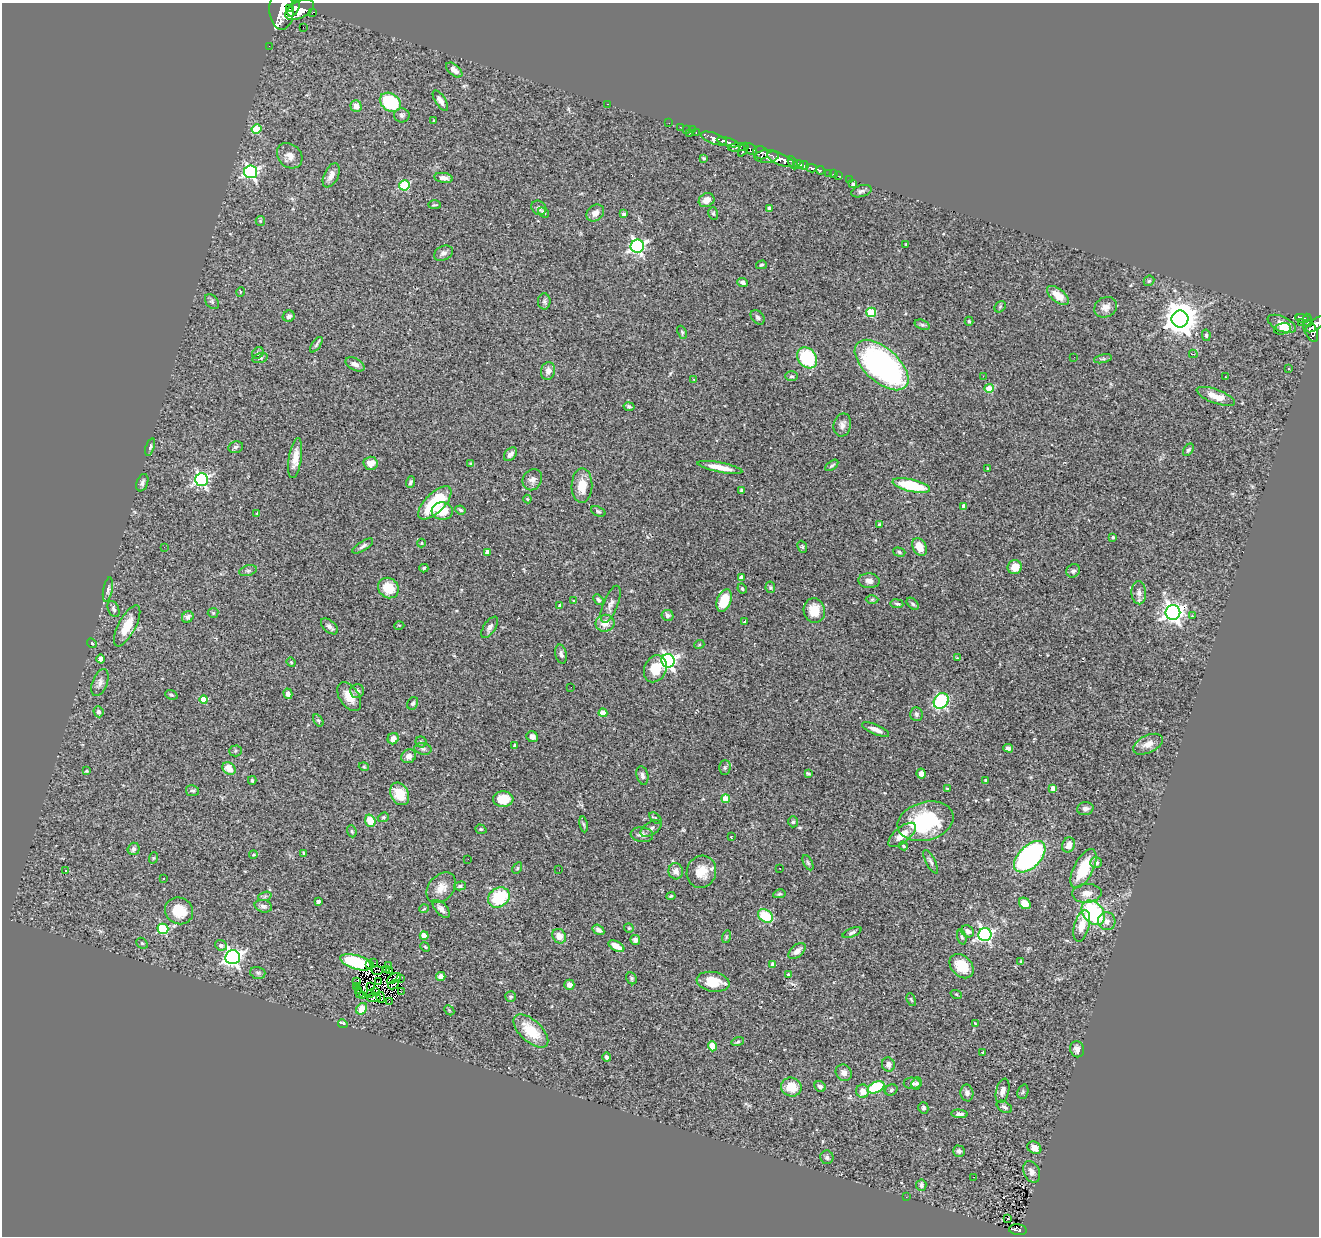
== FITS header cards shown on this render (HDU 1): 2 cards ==
NAXIS1  =                 1317
NAXIS2  =                 1234

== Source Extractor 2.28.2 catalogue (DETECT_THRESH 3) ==
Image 1317 x 1234 px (HDU 1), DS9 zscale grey, 1 PNG px = 1 image px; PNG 1321 x 1238 px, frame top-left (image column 1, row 1234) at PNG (2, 3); each listed source drawn as its Kron ellipse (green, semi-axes under 4 px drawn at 4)
Background 1.24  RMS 0.076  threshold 0.228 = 3 sigma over >= 5 px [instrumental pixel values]
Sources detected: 353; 6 with non-positive FLUX_AUTO (blend fragments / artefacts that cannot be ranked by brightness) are neither listed nor drawn; the other 347 listed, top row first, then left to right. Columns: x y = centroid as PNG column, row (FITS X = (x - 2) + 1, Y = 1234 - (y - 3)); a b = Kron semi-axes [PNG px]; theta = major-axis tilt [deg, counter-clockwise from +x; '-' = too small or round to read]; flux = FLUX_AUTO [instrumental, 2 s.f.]
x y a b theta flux
289 8 2 2 - 8100
294 8 9 5 59 2700
281 10 20 12 -88 9100
300 10 15 8 27 5300
313 12 4 3 - 150
303 27 2 2 - 3.9
269 46 2 2 - 15
454 70 9 5 -40 26
440 100 12 5 -57 28
390 102 11 8 -34 330
608 104 3 2 - 61
356 106 6 5 - 37
402 115 8 7 - 14
434 120 3 3 - 5.8
669 123 2 2 - 13
680 127 2 2 - 16
257 129 5 4 - 180
686 129 2 2 - 27
692 130 3 2 - 16
696 132 3 2 - 43
689 134 3 2 - 100
714 139 14 5 -20 2100
728 142 11 3 -16 2000
738 147 10 4 7 660
750 149 7 5 -39 930
743 150 7 4 62 790
761 153 7 6 - 810
290 156 14 11 -45 44
767 156 12 6 6 1800
704 158 3 3 - 8.1
780 159 14 5 -22 4400
793 163 7 4 -62 780
799 164 5 3 - 1200
804 165 4 3 - 840
811 168 5 3 - 360
820 170 4 3 - 560
251 172 6 6 - 1000
829 173 3 3 - 63
833 174 3 2 - 29
331 175 13 7 64 33
838 176 3 2 - 19
444 178 9 5 -10 28
850 179 3 2 - 24
853 184 4 4 - 12
404 185 5 5 - 290
861 191 10 5 16 14
707 200 8 6 29 40
434 205 6 3 0 5.9
539 208 8 6 -39 15
769 208 4 4 - 13
543 212 6 4 -43 8.3
595 213 10 7 39 32
713 213 6 5 - 8.7
624 214 4 4 - 12
260 221 5 4 - 6.1
906 244 3 2 - 3.1
637 246 7 6 - 1300
443 253 10 7 26 18
761 265 5 4 - 5.9
1149 281 6 4 42 8.1
743 283 5 4 - 13
240 292 5 3 - 3.7
1058 295 13 6 -38 74
212 301 8 5 -49 12
544 301 8 6 -90 12
1000 307 6 5 - 7.1
1106 307 12 9 29 35
871 312 5 4 - 250
289 316 6 5 - 15
758 317 8 6 -49 13
1302 318 7 3 -14 260
1180 319 8 8 - 9000
1308 320 6 3 -84 350
969 321 4 3 - 7.4
1302 323 3 2 - 11
1282 324 15 7 -24 54
1316 324 11 5 38 900
922 325 8 4 -20 8.8
1282 329 9 5 13 29
1311 331 12 6 -67 700
682 332 7 4 -66 8.3
1206 335 6 4 -79 8.5
316 345 9 4 55 9.7
258 353 6 5 - 7.9
1193 354 4 4 - 5.1
1074 357 2 2 - 3.2
260 358 8 4 15 9.3
807 358 11 9 -50 340
1103 359 9 4 12 9.6
355 364 10 6 -29 24
882 365 32 17 -42 1500
1288 369 3 2 - 4.6
548 371 9 7 81 29
792 376 6 5 - 8.1
983 376 3 2 - 5.7
1225 377 3 2 - 6
693 379 3 3 - 14
989 388 4 4 - 160
1216 396 20 7 -20 74
629 407 5 4 - 9.9
842 425 11 8 77 25
150 447 9 4 72 11
236 447 7 6 - 12
1188 450 7 4 54 8.6
510 454 8 5 48 25
295 458 20 6 81 54
370 463 7 6 - 50
471 464 4 3 - 9
832 465 7 3 38 8
720 467 23 5 -11 70
988 469 3 3 - 5.6
202 479 6 6 - 1100
532 480 11 9 57 26
410 482 6 4 71 11
142 483 9 5 69 16
911 485 19 6 -12 280
582 486 17 10 89 85
742 490 4 4 - 9.4
527 499 4 4 - 4.6
435 503 21 9 45 240
964 506 4 4 - 25
460 510 5 3 - 7.9
442 511 10 9 - 86
598 511 7 4 -22 8.7
257 513 4 2 - 3.5
879 525 3 3 - 14
1113 537 3 3 - 8.4
421 543 4 4 - 4.3
363 546 12 4 33 15
164 547 3 2 - 4.8
802 547 6 4 -67 7.6
919 547 9 6 -64 64
487 552 4 4 - 38
899 552 6 4 -16 8.8
1015 567 7 7 - 55
424 568 4 4 - 7.6
248 571 9 5 13 12
1073 571 7 6 - 11
741 577 4 4 - 23
869 581 10 7 -4 25
770 587 6 5 - 7
388 588 11 9 -43 110
742 589 5 3 - 6.5
108 590 12 4 79 15
1139 593 11 7 -88 28
872 599 6 4 1 6.9
598 600 6 4 -49 11
724 600 12 7 68 120
574 601 4 4 - 6.3
611 604 19 7 68 31
897 604 6 4 -8 9.5
913 604 7 4 -47 9.1
560 606 4 3 - 17
114 609 8 5 -67 14
814 610 12 10 -77 96
1173 612 7 7 - 2700
213 613 5 5 - 6.8
668 615 6 5 - 13
1192 616 4 4 - 5.6
188 617 6 5 - 18
744 622 3 3 - 19
605 623 9 8 - 53
399 625 5 3 - 4.3
127 626 23 8 62 100
329 626 10 6 -41 17
490 627 12 6 56 20
92 643 5 4 - 5.9
699 645 5 3 - 4.5
561 654 10 5 -77 18
957 658 4 3 - 5
100 659 4 3 - 19
668 661 7 6 - 1500
291 662 5 4 - 5.3
655 669 14 11 64 97
100 683 14 7 70 27
571 687 2 2 - 3.2
357 691 7 7 - 19
288 694 5 4 - 35
171 695 6 4 -20 6.9
349 696 16 9 -56 69
204 699 4 4 - 100
941 701 8 6 55 510
413 703 6 5 - 11
98 712 5 5 - 15
603 713 4 4 - 110
916 714 7 6 - 15
318 720 7 4 -57 7.9
876 730 15 4 -24 33
532 737 6 5 - 18
393 739 6 5 - 33
421 742 5 5 - 9.3
1148 744 16 8 26 43
515 745 4 3 - 14
1008 748 5 4 - 16
423 749 9 5 -10 14
236 751 6 5 - 8.7
409 756 7 6 - 26
364 767 5 3 - 4.9
229 768 7 5 -42 56
725 768 7 5 89 9.8
87 771 4 3 - 5.7
808 774 4 3 - 6.1
921 774 5 4 - 21
642 775 9 5 -77 18
252 780 4 3 - 9.4
986 780 3 3 - 9.5
1053 788 4 4 - 41
947 789 3 3 - 5.9
192 791 6 5 - 10
400 794 12 8 -61 120
503 799 10 7 -3 94
726 799 4 4 - 100
1085 809 8 6 12 23
383 817 6 4 20 6.5
655 818 7 4 -42 7.3
370 821 6 5 - 87
925 821 28 19 15 440
793 822 5 4 - 7.8
584 824 8 4 -80 8.5
651 828 12 6 34 17
481 829 6 4 -20 6.3
352 831 6 4 -70 7.5
642 835 11 7 -7 24
902 835 17 7 40 66
731 837 3 2 - 3.4
1068 845 8 6 65 37
903 846 5 4 - 5.8
134 849 6 6 - 20
304 853 3 3 - 6.4
253 855 4 3 - 5.1
1030 857 19 11 45 960
153 858 6 3 71 5.6
468 859 2 2 - 5.6
931 862 13 4 -62 15
808 863 8 4 -63 8.8
1096 863 6 5 - 25
517 868 6 4 62 6.1
780 868 2 2 - 4.6
1084 869 21 9 62 170
559 870 3 2 - 4
65 871 3 2 - 5.1
676 871 8 7 - 31
701 872 16 14 73 90
163 879 3 2 - 5.7
460 886 6 4 14 8.8
441 888 17 12 49 54
1087 893 15 9 3 40
779 894 6 4 10 7.2
265 896 7 4 20 9.6
671 896 4 3 - 6.6
499 897 11 9 34 230
318 902 4 3 - 23
1025 903 6 5 - 58
263 906 8 6 -15 17
424 909 5 3 - 4
441 909 11 6 -47 26
179 911 14 13 - 130
1093 913 13 10 -51 560
765 916 8 6 -32 170
1107 921 9 8 - 31
1082 926 16 7 75 70
629 928 5 5 - 5.8
163 929 5 5 - 340
598 930 6 4 -31 18
968 931 7 5 -36 22
852 933 10 4 22 11
985 934 6 6 - 1200
424 935 4 4 - 68
559 936 7 6 - 44
726 937 6 4 72 6.7
962 937 7 4 -75 8.6
635 940 5 5 - 24
142 943 6 5 - 7.3
221 945 6 5 - 20
616 946 8 4 -27 48
425 947 5 4 - 5.7
797 951 10 6 39 26
233 957 7 7 - 2000
1021 961 4 2 - 5.8
356 962 17 7 -17 330
373 963 3 2 - 5.2
773 964 4 4 - 22
369 965 3 2 - 9.9
388 966 3 3 - 5.2
962 966 14 10 -46 110
377 970 5 2 - 3.9
386 970 3 2 - 2.2
390 970 2 2 - 3.7
258 973 8 5 -15 12
789 975 4 3 - 19
441 976 4 4 - 33
394 978 8 2 29 9
631 978 6 5 - 8
400 979 2 2 - 1.4
379 981 2 2 - 1.1
356 982 3 2 - 12
713 982 16 10 -10 120
393 985 5 2 - 4.6
569 985 5 5 - 31
357 986 3 2 - 2.2
370 986 2 2 - 4.6
359 991 3 2 - 14
376 991 3 2 - 3.8
401 992 3 2 - 2.1
360 994 4 2 - 13
371 994 2 2 - 2.1
956 994 6 3 -18 5.4
363 996 3 3 - 7.7
381 997 5 2 - 6.4
511 997 5 5 - 8.9
374 998 7 2 2 4.6
911 1000 7 4 -69 6.7
389 1002 4 2 - 3.9
362 1009 6 5 - 51
449 1010 6 4 -46 6
975 1023 4 2 - 3.2
343 1024 5 3 - 31
531 1031 21 11 -43 150
738 1041 6 4 16 7.3
712 1046 5 4 - 74
1077 1049 8 7 - 26
983 1052 3 3 - 11
607 1057 4 3 - 11
888 1065 7 6 - 25
844 1073 8 7 - 27
912 1083 8 5 -2 22
916 1083 6 5 - 13
820 1086 6 5 - 17
791 1087 10 9 - 93
876 1087 9 5 27 210
891 1090 7 5 31 10
863 1091 7 6 - 42
1003 1091 12 6 75 29
1023 1092 7 5 69 8.5
967 1093 8 6 -79 22
1004 1107 8 5 -31 14
923 1108 6 5 - 13
960 1114 8 4 -5 17
1034 1148 7 6 - 36
959 1151 6 5 - 13
827 1157 7 6 - 14
1032 1172 11 8 -65 26
974 1177 2 2 - 1.8
921 1185 6 5 - 14
906 1197 2 2 - 3.5
1008 1219 3 3 - 9
1018 1230 9 5 -7 120
At the frame edge (FLAGS 8, measured only in part): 1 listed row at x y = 1316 324
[6 non-positive-flux detections neither listed nor drawn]